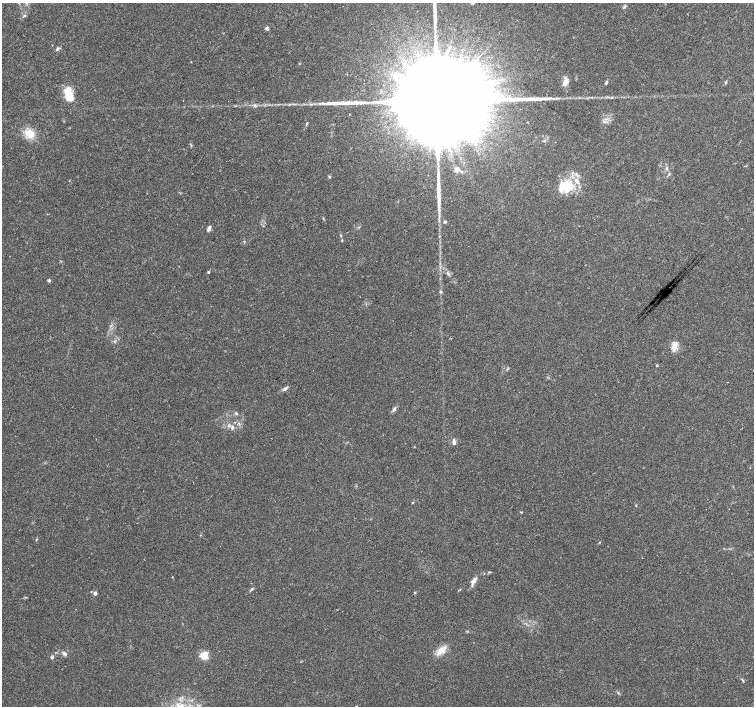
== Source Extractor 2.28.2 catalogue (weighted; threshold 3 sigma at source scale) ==
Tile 10 of 4 x 4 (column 2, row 3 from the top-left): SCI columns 1505-3007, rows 1575-2982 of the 6020 x 6029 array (HDU 1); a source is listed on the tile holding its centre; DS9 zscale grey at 2 x 2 block average (1 PNG px = mean of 2 x 2 image px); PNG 756 x 708 px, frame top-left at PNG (2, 3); no overlay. Shown black and unused: <1% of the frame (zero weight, under 3 of 4 exposures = <1% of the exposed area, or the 3 px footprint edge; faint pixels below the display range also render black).
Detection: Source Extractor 2.28.2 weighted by HDU 2 'WHT'; one run over the whole footprint, this tile lists its part. Background 0.0514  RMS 0.0037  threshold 0.0167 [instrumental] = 3 sigma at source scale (4.5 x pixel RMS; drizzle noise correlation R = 1.50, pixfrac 1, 0.0396/0.0396 arcsec/px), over >= 5 px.
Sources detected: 50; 1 inside a brighter object's white glare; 3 long thin detections or spike segments (spike, bleed or trail) — not listed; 3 inside a brighter listed object's ellipse — not listed separately; the other 43 listed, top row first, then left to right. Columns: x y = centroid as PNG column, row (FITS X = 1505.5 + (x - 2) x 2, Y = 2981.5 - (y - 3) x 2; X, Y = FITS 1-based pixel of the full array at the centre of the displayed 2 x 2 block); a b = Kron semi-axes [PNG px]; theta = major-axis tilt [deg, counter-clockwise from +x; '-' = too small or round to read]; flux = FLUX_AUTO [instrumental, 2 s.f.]
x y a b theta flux
624 7 4 2 - 0.73
24 16 6 3 37 1.3
267 28 3 2 - 4.4
57 49 6 4 38 1.7
566 81 10 7 -76 4.7
606 82 5 3 - 1.3
726 82 5 2 - 0.71
68 92 12 5 -76 30
553 98 4 2 - 1.2
438 99 65 15 46 83000
255 105 5 4 - 1.6
29 134 10 8 -32 15
666 169 3 3 - 1
457 170 7 5 15 4.5
329 176 4 3 - 0.92
569 185 17 10 -40 17
445 222 4 3 - 1.1
209 229 7 4 67 2.8
342 240 3 2 - 0.65
208 272 3 3 - 0.97
49 280 3 3 - 1.7
441 292 4 3 - 1.2
114 341 3 2 - 0.87
674 346 13 7 70 6.7
657 365 3 3 - 0.75
285 389 7 4 33 2.5
394 409 7 3 55 2
236 413 5 3 - 1.2
239 423 3 2 - 0.69
232 428 6 3 80 2
454 441 9 4 -79 2.4
413 502 3 3 - 0.62
172 577 3 2 - 0.39
474 581 12 5 61 4.9
251 589 5 2 - 1.1
460 589 4 2 - 0.62
95 593 3 3 - 4.6
415 593 4 2 - 0.58
440 651 16 8 39 8.8
64 653 6 4 -51 2.2
204 655 3 3 - 59
52 657 4 4 - 1.4
743 681 6 2 -56 0.87
Diffuse or blended objects may show on this block-average render without a row.